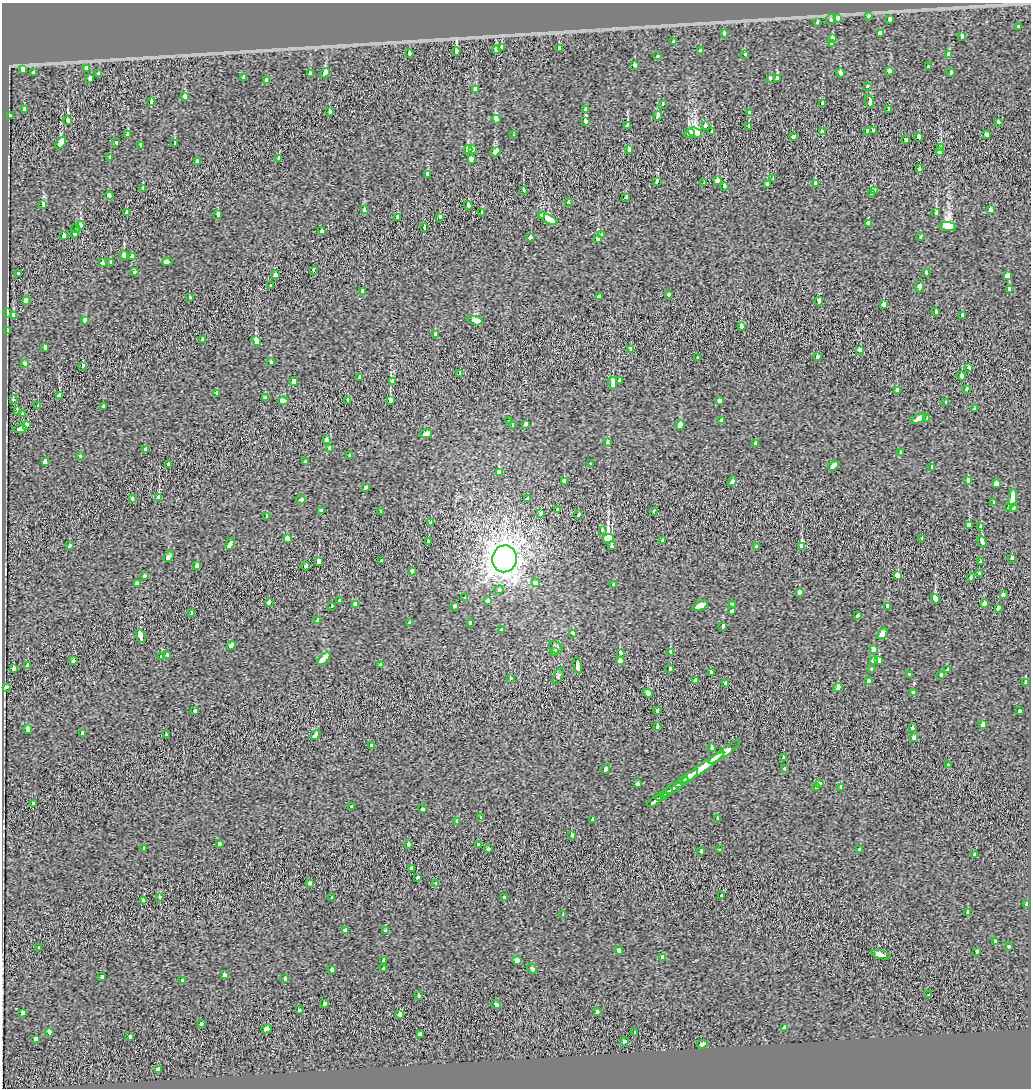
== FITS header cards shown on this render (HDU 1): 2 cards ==
NAXIS1  =                 1029
NAXIS2  =                 1086

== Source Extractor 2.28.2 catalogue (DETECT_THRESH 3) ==
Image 1029 x 1086 px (HDU 1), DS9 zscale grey, 1 PNG px = 1 image px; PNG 1033 x 1090 px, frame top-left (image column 1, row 1086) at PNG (2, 3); each listed source drawn as its Kron ellipse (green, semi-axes under 4 px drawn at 4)
Background -0.00144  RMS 0.041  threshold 0.123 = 3 sigma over >= 5 px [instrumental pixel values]
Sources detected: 419; all 419 listed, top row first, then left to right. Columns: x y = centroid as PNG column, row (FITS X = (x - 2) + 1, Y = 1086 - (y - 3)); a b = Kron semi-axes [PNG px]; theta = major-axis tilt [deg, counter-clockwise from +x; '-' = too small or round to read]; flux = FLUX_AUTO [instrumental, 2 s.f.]
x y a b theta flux
869 16 3 3 - 19
838 18 4 3 - 78
831 19 5 4 - 9.1
890 19 3 3 - 57
818 22 3 3 - 41
1019 27 3 3 - 21
724 33 3 3 - 16
880 33 4 3 - 70
962 36 4 3 - 20
832 38 4 3 - 35
674 41 3 3 - 69
831 44 4 3 - 17
502 47 4 3 - 64
559 49 4 3 - 41
496 50 4 3 - 32
700 50 3 3 - 15
456 51 4 3 - 300
409 54 4 3 - 56
658 55 3 3 - 20
745 55 3 3 - 35
949 55 4 3 - 37
635 65 4 3 - 64
928 67 3 3 - 44
87 68 4 3 - 49
23 69 3 3 - 51
889 71 3 3 - 65
34 72 4 3 - 26
310 73 3 3 - 8.8
325 73 5 3 - 92
840 73 5 3 - 8.6
951 73 3 3 - 22
98 74 3 3 - 23
244 78 3 3 - 77
770 78 3 3 - 28
90 79 3 3 - 36
777 79 3 3 - 97
266 80 4 3 - 44
867 86 3 3 - 18
475 89 4 3 - 40
184 96 4 3 - 56
151 102 4 3 - 32
870 102 7 3 -75 190
662 104 3 3 - 19
822 104 3 3 - 27
24 109 3 3 - 21
889 109 4 3 - 28
586 110 4 3 - 51
330 111 4 3 - 32
749 112 4 3 - 27
10 116 3 3 - 30
658 116 5 3 - 51
496 119 4 3 - 65
67 120 5 3 - 110
585 121 4 3 - 73
998 122 3 3 - 20
627 126 3 3 - 68
705 126 3 3 - 59
748 126 3 3 - 26
822 131 3 3 - 38
867 131 3 3 - 20
873 131 3 3 - 31
711 132 3 3 - 35
689 133 5 3 - 450
695 133 7 4 -20 660
128 134 3 3 - 25
986 134 4 3 - 60
514 135 3 3 - 16
793 136 4 3 - 43
918 137 4 3 - 46
906 140 4 3 - 43
116 142 3 3 - 16
61 143 7 3 58 190
175 143 4 3 - 33
141 145 3 3 - 27
940 148 3 3 - 82
472 149 3 3 - 20
468 150 4 4 - 330
629 150 4 3 - 120
496 152 5 3 - 70
939 152 3 3 - 51
110 158 3 3 - 16
279 158 3 3 - 15
471 159 4 3 - 79
197 161 3 3 - 65
920 169 3 3 - 75
428 174 4 3 - 37
773 179 3 3 - 7.7
717 180 3 3 - 80
657 181 3 3 - 32
704 183 3 3 - 15
816 183 3 3 - 35
767 185 4 3 - 130
724 187 3 3 - 37
142 189 4 3 - 23
523 190 3 3 - 78
875 191 3 3 - 67
872 194 3 3 - 42
109 196 4 3 - 38
626 198 3 3 - 26
568 202 3 3 - 16
43 204 4 3 - 240
468 206 4 3 - 110
990 209 4 3 - 94
364 210 3 3 - 51
127 212 4 3 - 58
482 212 3 3 - 11
936 213 3 3 - 60
218 215 3 3 - 53
542 215 4 3 - 130
397 217 3 3 - 92
440 217 3 3 - 41
548 219 10 4 -29 300
869 223 3 3 - 210
80 225 4 3 - 130
948 226 8 4 -7 1100
424 227 3 3 - 36
76 228 4 3 - 43
321 231 4 3 - 26
74 234 3 3 - 20
64 235 3 3 - 130
602 235 4 4 - 15
920 237 3 3 - 9.7
530 238 3 3 - 26
598 239 4 3 - 260
124 255 5 3 - 48
132 256 4 3 - 28
111 262 3 3 - 9.7
167 262 5 3 - 85
102 263 3 3 - 46
313 270 3 3 - 17
135 272 3 3 - 29
18 273 3 3 - 39
926 273 3 3 - 18
276 275 4 3 - 99
1008 276 4 3 - 340
271 285 4 3 - 80
919 287 5 3 - 110
1009 289 3 3 - 20
363 292 3 3 - 40
669 294 3 3 - 23
189 297 3 3 - 13
599 297 4 3 - 37
26 301 4 3 - 49
819 301 4 3 - 82
884 305 4 3 - 67
936 312 3 3 - 18
7 313 5 3 - 27
13 315 3 3 - 74
962 315 3 3 - 16
85 320 4 3 - 67
475 321 8 3 -14 210
741 326 4 3 - 53
7 330 3 3 - 6.5
435 334 4 3 - 14
203 340 3 3 - 31
256 341 5 3 - 160
45 347 3 3 - 19
631 349 3 3 - 41
860 350 4 3 - 33
698 357 3 3 - 15
818 357 3 3 - 23
271 361 3 3 - 19
24 363 3 3 - 27
82 366 4 3 - 24
969 367 3 3 - 26
460 373 3 3 - 17
961 376 4 3 - 94
359 377 3 3 - 28
294 381 4 3 - 290
393 381 3 3 - 94
619 381 4 3 - 42
613 383 6 3 -81 130
967 389 3 3 - 24
897 390 3 3 - 60
216 394 3 3 - 21
60 396 4 3 - 170
265 398 3 3 - 27
13 399 3 3 - 18
390 400 3 3 - 250
719 400 4 3 - 39
283 401 5 3 - 79
348 401 3 3 - 18
946 402 3 3 - 13
38 406 3 3 - 20
103 407 3 3 - 6
975 409 3 3 - 29
17 411 3 2 - 21
22 414 3 2 - 10
918 418 9 3 26 160
927 419 3 3 - 22
721 420 3 3 - 23
509 421 3 3 - 30
526 424 4 3 - 47
26 425 4 3 - 33
513 425 3 3 - 120
680 425 5 4 - 320
20 429 6 3 10 200
426 434 6 3 9 120
326 440 3 3 - 22
607 442 3 3 - 21
755 443 3 3 - 16
330 448 4 3 - 39
145 450 3 3 - 81
901 453 4 3 - 15
350 455 3 3 - 18
80 456 3 3 - 17
45 462 4 3 - 44
306 462 3 3 - 21
168 464 4 3 - 30
590 464 3 3 - 25
834 465 6 3 36 90
932 467 4 3 - 20
499 473 4 4 - 320
564 481 4 3 - 74
732 481 5 3 - 61
968 481 4 3 - 24
996 484 4 4 - 310
365 488 4 3 - 32
132 498 3 3 - 30
159 498 3 3 - 350
1013 498 9 4 84 260
528 499 4 3 - 27
301 500 5 3 - 190
993 503 3 3 - 42
1008 508 3 3 - 25
1013 508 3 3 - 85
558 510 3 3 - 20
321 511 4 3 - 32
653 511 3 3 - 33
381 512 3 3 - 25
541 514 3 3 - 41
578 515 3 3 - 30
267 517 3 3 - 25
431 523 3 3 - 37
969 525 4 3 - 96
981 527 4 3 - 36
602 530 4 3 - 16
287 538 4 3 - 63
608 538 6 4 2 2500
922 539 3 3 - 25
662 540 4 3 - 17
982 541 6 3 -73 92
428 542 3 3 - 31
230 544 6 3 65 120
70 546 3 3 - 26
612 546 3 3 - 140
756 546 3 3 - 52
802 546 4 3 - 150
169 556 6 3 46 67
1011 558 4 3 - 36
505 559 13 12 - 3000
319 561 4 3 - 90
382 561 3 3 - 68
980 562 3 3 - 21
197 566 3 3 - 44
306 566 4 3 - 67
412 571 4 3 - 29
979 574 3 3 - 26
898 575 4 3 - 150
144 576 3 3 - 28
971 577 3 3 - 26
137 583 3 3 - 32
535 583 4 3 - 34
614 585 4 3 - 120
499 590 4 4 - 15
799 593 4 3 - 82
1003 595 4 3 - 37
465 598 3 3 - 19
935 599 5 3 - 570
340 600 3 3 - 32
487 601 4 3 - 40
269 602 3 3 - 34
984 603 4 3 - 53
355 604 4 3 - 23
732 604 3 3 - 23
332 606 3 3 - 16
454 606 4 3 - 24
700 606 8 4 25 250
887 606 4 3 - 110
998 608 4 3 - 34
732 611 4 3 - 25
191 614 3 2 - 11
858 615 3 3 - 45
318 620 3 3 - 150
470 622 3 3 - 26
410 623 3 3 - 38
723 626 4 3 - 48
501 629 3 3 - 42
572 633 3 3 - 27
883 634 6 3 57 140
141 636 7 3 -68 260
231 645 5 3 - 55
556 647 7 5 -35 6.6
873 650 4 3 - 70
554 651 3 3 - 18
670 652 4 3 - 94
621 653 4 3 - 23
167 655 3 3 - 21
162 657 4 3 - 130
324 659 8 3 39 230
620 660 3 3 - 260
873 660 4 3 - 40
73 661 3 3 - 32
879 661 3 3 - 140
380 665 4 3 - 93
27 666 3 3 - 120
577 666 8 3 -75 140
13 668 4 3 - 34
669 669 4 3 - 18
871 669 3 3 - 11
948 670 3 3 - 76
711 672 3 3 - 41
910 674 3 3 - 29
941 675 3 3 - 19
558 676 9 4 66 4.5
510 678 3 3 - 18
696 680 4 3 - 53
868 681 3 3 - 15
1026 682 3 3 - 19
726 683 3 3 - 20
6 687 3 3 - 21
838 688 5 3 - 95
913 692 3 3 - 23
648 693 5 3 - 220
658 710 4 3 - 31
194 711 3 3 - 68
1019 711 4 3 - 28
983 724 4 3 - 73
658 727 4 3 - 19
912 728 3 3 - 46
28 729 5 3 - 79
82 733 3 3 - 43
166 735 3 3 - 18
316 735 5 3 - 110
914 737 4 3 - 48
371 745 3 3 - 20
712 747 3 3 - 110
724 752 19 4 35 280
784 758 3 3 - 37
948 764 3 3 - 27
703 767 27 3 35 580
606 769 5 3 - 62
784 769 3 3 - 16
689 777 11 3 36 330
682 782 7 3 34 230
820 783 3 3 - 22
638 784 4 3 - 37
674 787 10 3 33 300
817 787 3 3 - 31
841 787 4 3 - 95
667 792 5 3 - 240
662 796 6 3 34 200
655 801 8 3 34 250
33 804 4 3 - 57
351 807 3 3 - 10
422 809 4 3 - 40
481 817 3 3 - 21
717 818 3 3 - 16
593 819 4 3 - 32
457 821 3 3 - 15
571 836 3 3 - 67
219 844 3 3 - 32
408 844 4 3 - 11
479 845 3 3 - 37
143 849 3 3 - 13
488 849 3 3 - 51
719 849 3 3 - 19
860 850 4 3 - 25
701 851 4 3 - 52
974 855 3 3 - 24
411 868 3 3 - 32
417 878 3 3 - 24
310 883 3 3 - 31
436 883 3 3 - 30
721 895 3 3 - 38
159 897 3 3 - 32
504 897 3 3 - 20
332 898 3 3 - 19
144 900 3 3 - 56
1027 904 3 3 - 45
968 912 4 3 - 54
563 915 3 3 - 14
345 930 4 3 - 34
386 931 4 3 - 51
995 941 3 3 - 17
1008 946 3 3 - 34
39 948 3 3 - 27
619 950 4 3 - 33
977 951 3 3 - 27
881 955 10 3 -15 160
662 957 3 3 - 16
383 960 3 3 - 22
517 960 5 4 - 430
383 968 3 3 - 28
532 968 5 3 - 93
332 969 4 3 - 51
224 975 4 3 - 71
102 977 3 3 - 14
285 979 3 3 - 15
182 980 3 3 - 20
929 995 3 3 - 27
418 996 3 3 - 19
324 1004 3 3 - 33
496 1005 5 3 - 79
299 1010 3 3 - 40
597 1012 3 3 - 17
23 1013 4 3 - 120
400 1014 4 3 - 72
201 1023 3 3 - 29
785 1028 4 3 - 52
267 1029 5 3 - 100
49 1032 4 3 - 71
634 1032 3 3 - 31
420 1034 3 3 - 54
130 1036 3 3 - 23
36 1039 4 3 - 36
624 1041 4 3 - 44
702 1044 5 3 - 69
159 1069 4 3 - 150